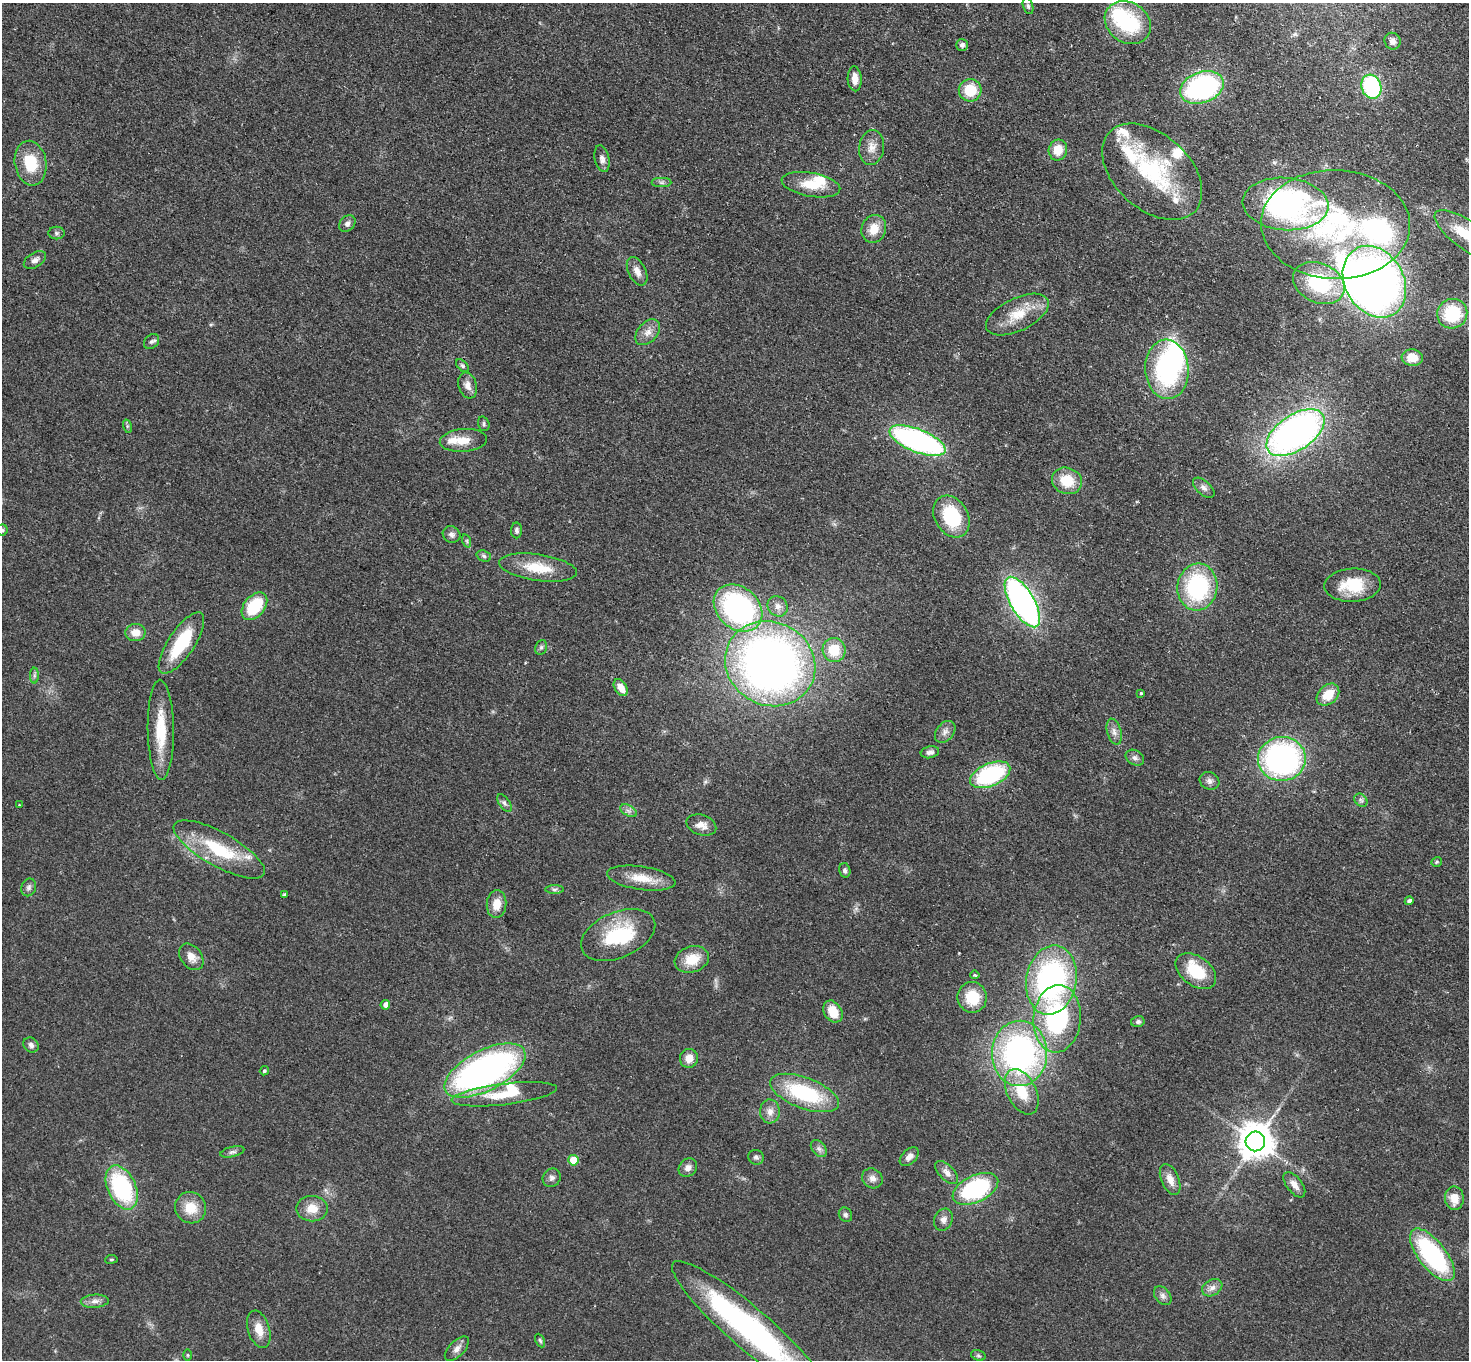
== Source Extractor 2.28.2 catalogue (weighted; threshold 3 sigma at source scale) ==
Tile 10 of 4 x 4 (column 2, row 3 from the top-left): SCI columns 1503-2969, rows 1560-2917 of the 5938 x 5974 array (HDU 1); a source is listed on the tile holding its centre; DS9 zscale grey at full resolution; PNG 1471 x 1362 px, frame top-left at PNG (2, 3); each listed source drawn as its Kron ellipse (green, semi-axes under 4 px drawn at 4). Shown black and unused: <1% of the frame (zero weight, under 2 of 3 exposures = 3% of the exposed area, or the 3 px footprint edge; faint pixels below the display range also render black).
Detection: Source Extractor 2.28.2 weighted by HDU 2 'WHT'; one run over the whole footprint, this tile lists its part. Background 0.0594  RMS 0.007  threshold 0.0316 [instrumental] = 3 sigma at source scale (4.5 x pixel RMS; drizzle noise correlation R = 1.50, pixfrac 1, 0.05/0.05 arcsec/px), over >= 5 px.
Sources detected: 150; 7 inside a brighter object's white glare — neither listed nor drawn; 9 inside a brighter listed object's ellipse — not listed separately; the other 134 listed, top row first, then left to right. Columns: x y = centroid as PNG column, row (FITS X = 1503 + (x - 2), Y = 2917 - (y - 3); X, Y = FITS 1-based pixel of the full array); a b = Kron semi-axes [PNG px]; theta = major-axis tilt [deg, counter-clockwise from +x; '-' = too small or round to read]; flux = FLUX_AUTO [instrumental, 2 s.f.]
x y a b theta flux
1028 6 8 5 -75 1.6
1128 23 24 20 -34 52
1393 41 8 7 - 3.3
962 45 6 6 - 2.1
855 79 12 7 -87 6.6
1202 87 22 15 20 130
1371 87 12 9 -72 71
970 90 11 11 - 19
872 147 17 12 83 7.2
1058 150 10 9 - 11
602 159 13 7 -76 3.1
31 163 22 15 -81 24
1152 172 58 37 -42 76
661 182 10 4 0 1.9
811 185 30 12 -10 17
1285 204 43 26 -5 180
347 224 9 7 44 2.8
1336 224 74 54 -2 160
874 229 14 12 69 11
57 233 8 6 0 1.6
1467 235 39 14 -36 24
35 260 12 7 31 3.3
637 271 15 8 -64 5.3
1374 282 38 29 -59 390
1319 283 27 19 -25 51
1452 314 15 14 - 36
1017 315 34 16 26 18
648 332 15 10 48 5.7
151 341 8 6 42 1.9
1412 358 10 8 -6 9.7
462 366 8 4 -45 1.3
1167 369 29 22 -86 100
468 385 13 9 -72 4.7
484 424 7 5 -73 1.4
127 426 7 4 -73 1.2
1295 433 33 17 34 300
463 440 24 11 4 10
918 441 30 11 -22 180
1067 481 15 13 -22 19
1204 488 13 7 -41 3.2
951 516 22 16 -59 38
2 530 5 5 - 1.2
516 530 8 5 -88 1.7
451 534 9 8 - 2.6
467 541 7 4 -72 1
484 556 7 5 -19 1.5
538 568 39 13 -8 21
1353 585 28 16 3 24
1197 587 24 20 83 72
1022 602 28 12 -60 240
254 606 16 10 50 31
778 606 11 9 -48 4.2
738 608 27 20 -41 140
135 633 10 8 2 8
181 643 36 13 56 37
541 647 7 5 68 1.5
834 650 12 11 - 17
770 664 46 41 -28 480
34 676 8 4 -90 1.4
621 687 9 6 -58 7.4
1141 693 3 3 - 0.98
1328 695 13 9 43 13
161 730 50 13 -89 27
945 732 12 8 50 3.8
1114 732 13 7 -75 3.7
930 752 9 6 10 2.5
1135 758 10 7 -30 2.6
1282 759 24 22 3 180
990 775 21 11 23 74
1209 781 10 8 -28 2.9
1361 800 7 5 -45 1.6
504 803 10 5 -56 1.9
19 805 3 2 - 0.49
629 811 9 5 -31 2.2
701 825 15 10 -18 5.8
219 849 51 17 -29 39
1437 862 5 5 - 0.91
845 870 7 5 -76 1.9
641 878 34 11 -8 15
29 887 9 7 67 2.1
554 889 9 4 0 1.5
284 894 3 2 - 0.89
1409 901 4 4 - 2
497 904 14 9 85 8.9
618 935 39 23 23 42
191 957 15 10 -53 6.7
692 959 17 13 18 15
1196 971 23 14 -36 25
975 975 5 3 - 1.2
1051 980 35 25 80 150
972 997 15 14 - 20
385 1005 5 4 - 3.5
833 1012 12 8 -57 13
1057 1019 34 23 85 89
1138 1022 7 5 15 1.8
31 1045 8 7 - 2.3
1020 1053 33 27 89 180
689 1058 9 9 - 6.8
485 1070 44 20 27 240
264 1071 5 4 - 1.1
1022 1092 24 14 -63 22
804 1093 36 15 -21 56
504 1094 53 10 7 24
770 1111 12 10 -88 5
1255 1141 10 9 - 1500
819 1148 9 6 -49 2.5
232 1152 12 5 13 1.9
756 1157 8 7 - 2
909 1157 11 7 45 3.7
573 1160 5 5 - 17
688 1168 10 8 44 3.7
947 1173 14 7 -45 4
552 1178 9 8 - 2.7
872 1178 11 9 -37 3.8
1170 1179 16 9 -67 6.1
1294 1185 15 7 -52 4.9
122 1187 23 14 -66 76
975 1189 24 13 26 76
1454 1198 12 9 -87 9.1
191 1208 16 15 - 14
312 1209 15 13 1 10
845 1215 7 6 - 1.8
943 1220 11 9 64 3.6
1432 1255 31 14 -52 93
111 1259 6 3 8 0.71
1212 1288 11 8 31 4
1163 1296 10 7 -49 2.8
95 1301 14 6 3 3.7
259 1329 19 11 -72 9.1
750 1329 101 20 -41 170
540 1340 7 4 -63 1.1
457 1349 15 7 45 3.8
188 1355 6 4 -90 0.72
978 1355 7 5 -17 1.3
Isophote crosses this tile's border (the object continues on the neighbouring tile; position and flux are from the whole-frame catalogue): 3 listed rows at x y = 1467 235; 2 530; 750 1329